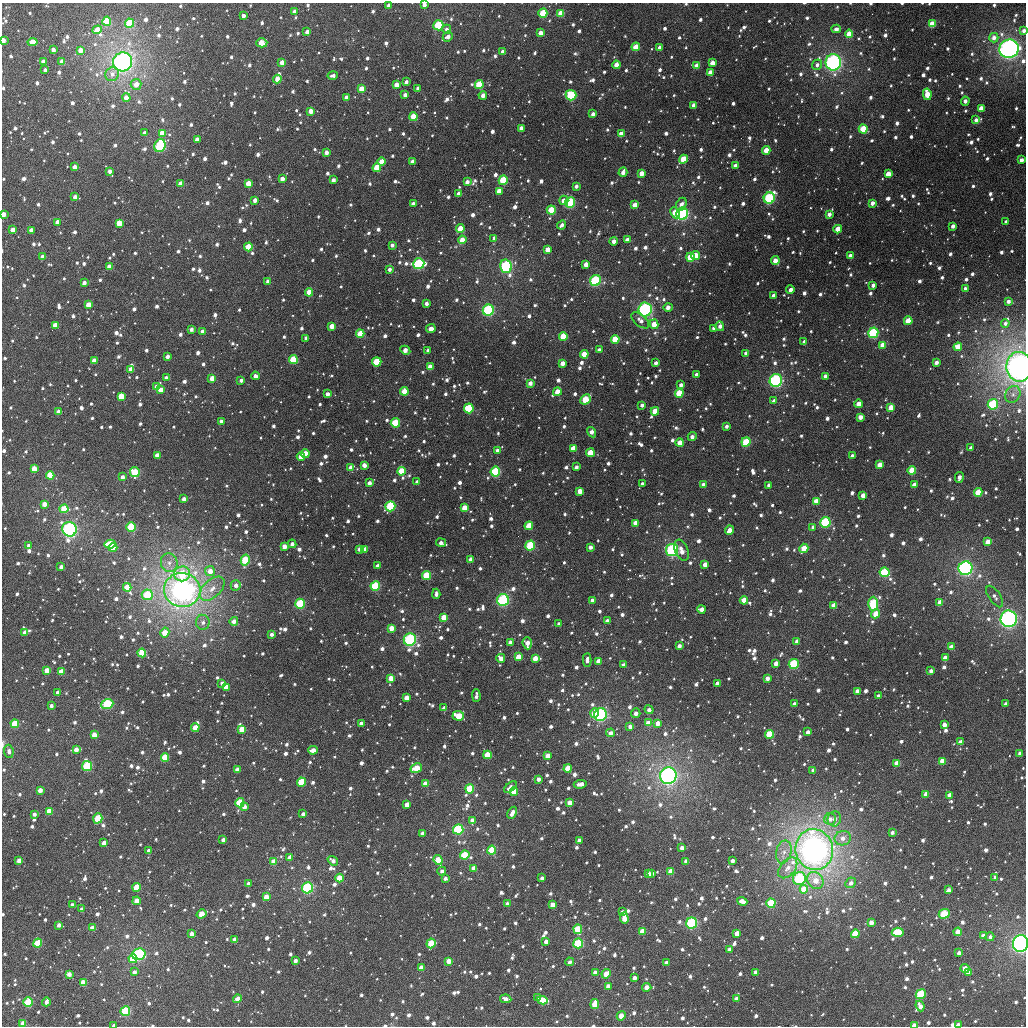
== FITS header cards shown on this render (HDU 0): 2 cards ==
NAXIS1  =                 1024
NAXIS2  =                 1024

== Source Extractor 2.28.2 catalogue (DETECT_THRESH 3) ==
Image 1024 x 1024 px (HDU 0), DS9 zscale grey, 1 PNG px = 1 image px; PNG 1028 x 1028 px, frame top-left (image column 1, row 1024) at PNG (2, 3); each listed source drawn as its Kron ellipse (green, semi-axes under 4 px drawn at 4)
Background 4390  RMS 80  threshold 241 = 3 sigma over >= 5 px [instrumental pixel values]
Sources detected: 1791; of the 1791, the 500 brightest by FLUX_AUTO listed and drawn (1291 fainter detections omitted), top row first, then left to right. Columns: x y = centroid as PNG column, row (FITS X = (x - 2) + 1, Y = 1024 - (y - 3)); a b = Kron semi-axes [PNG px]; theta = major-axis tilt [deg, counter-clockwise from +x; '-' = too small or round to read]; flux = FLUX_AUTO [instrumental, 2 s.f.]
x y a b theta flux
424 5 4 3 - 3.6e+04
389 6 4 3 - 3.3e+04
294 12 4 3 - 4.1e+04
543 13 4 4 - 2.6e+05
561 13 4 4 - 1.0e+05
244 16 4 3 - 3.0e+04
107 21 4 4 - 2.5e+05
129 23 4 4 - 2.4e+05
932 24 4 4 - 1.4e+05
438 25 5 5 - 3.2e+05
447 29 4 4 - 2.5e+04
836 29 4 4 - 2.5e+04
97 30 4 4 - 8.9e+04
1024 30 4 3 - 2.7e+04
307 32 4 3 - 3.7e+04
540 33 4 4 - 5.7e+04
849 34 4 4 - 1.0e+05
448 36 5 4 - 3.1e+04
994 38 5 4 - 3.7e+04
3 40 4 3 - 9.3e+04
32 42 5 4 - 8.4e+04
262 43 5 4 - 1.1e+05
636 47 4 4 - 9.6e+04
659 48 4 3 - 2.7e+04
1009 49 10 9 - 1.7e+06
53 50 4 3 - 3.2e+04
80 50 4 4 - 6.6e+04
503 51 3 3 - 2.5e+04
43 61 4 3 - 2.4e+04
62 62 4 3 - 6.7e+04
122 62 10 9 - 1.8e+06
282 62 4 3 - 5.5e+04
833 62 8 7 - 1.2e+06
712 63 4 4 - 6.9e+04
616 65 4 4 - 8.1e+04
817 65 5 5 - 2.4e+04
697 66 4 4 - 7.5e+04
45 70 3 3 - 2.4e+04
710 73 4 4 - 7.4e+04
112 74 7 6 - 3.2e+04
333 75 5 3 - 2.4e+04
277 79 4 4 - 8.8e+04
406 82 3 3 - 2.4e+04
136 84 5 5 - 5.8e+04
396 85 4 4 - 6.3e+04
479 85 4 4 - 2.2e+05
418 88 4 3 - 2.6e+04
361 89 4 4 - 9.2e+04
927 94 6 4 -78 1.2e+05
405 95 4 3 - 4.0e+04
483 95 4 3 - 4.1e+04
571 95 5 5 - 4.6e+05
347 97 4 4 - 4.0e+04
126 98 4 4 - 5.1e+04
965 101 4 3 - 2.9e+04
694 105 4 4 - 5.4e+04
981 108 4 4 - 8.3e+04
311 111 4 4 - 5.9e+04
593 114 4 3 - 3.0e+04
413 117 4 4 - 1.6e+05
976 120 4 4 - 2.9e+04
521 128 4 4 - 5.2e+04
863 129 4 4 - 1.8e+05
145 133 4 4 - 3.8e+04
162 133 4 4 - 8.2e+04
621 134 4 4 - 8.1e+04
197 140 4 3 - 5.7e+04
160 146 6 5 - 4.1e+05
766 150 4 4 - 1.2e+05
326 152 4 3 - 3.5e+04
683 159 4 4 - 1.7e+05
1021 160 4 3 - 3.6e+04
382 161 4 4 - 7.6e+04
413 161 4 4 - 4.0e+04
735 165 4 3 - 2.8e+04
75 167 4 4 - 4.6e+04
377 168 4 4 - 1.8e+05
110 171 4 3 - 3.0e+04
623 172 5 3 - 4.0e+04
641 173 4 4 - 6.4e+04
888 174 4 4 - 1.1e+05
282 179 3 3 - 4.5e+04
333 180 4 3 - 3.4e+04
503 180 4 4 - 2.3e+05
467 182 4 3 - 4.2e+04
180 184 4 4 - 6.2e+04
248 184 4 4 - 1.0e+05
576 186 3 3 - 2.4e+04
499 191 4 4 - 8.6e+04
458 194 4 3 - 2.7e+04
75 197 4 3 - 4.0e+04
769 198 5 5 - 4.9e+05
255 200 4 3 - 3.4e+04
564 200 5 4 - 4.7e+04
570 202 5 5 - 4.0e+05
872 203 4 3 - 3.5e+04
413 204 3 3 - 3.2e+04
681 204 7 5 62 3.4e+04
635 205 4 4 - 7.8e+04
551 210 4 4 - 1.9e+05
675 213 6 4 -65 1.1e+05
3 214 4 3 - 6.0e+04
682 214 6 6 - 8.3e+05
829 214 3 3 - 3.2e+04
57 222 4 3 - 4.5e+04
1006 222 3 3 - 2.4e+04
119 223 4 4 - 1.2e+05
562 225 5 3 - 2.5e+04
953 226 4 3 - 2.9e+04
460 229 4 4 - 1.4e+05
838 229 4 4 - 1.2e+05
12 230 4 4 - 6.0e+04
31 230 4 3 - 3.2e+04
494 238 4 3 - 2.4e+04
462 240 4 4 - 9.3e+04
627 240 4 4 - 5.3e+04
613 241 4 3 - 3.7e+04
392 245 3 3 - 2.7e+04
248 247 4 4 - 1.7e+05
548 250 4 4 - 7.2e+04
695 256 4 4 - 1.2e+05
850 256 4 3 - 4.3e+04
42 257 4 3 - 2.9e+04
690 257 4 4 - 2.2e+05
775 261 4 4 - 5.5e+04
419 264 5 5 - 5.5e+05
586 264 4 4 - 4.9e+04
506 266 7 6 - 8.8e+05
109 267 4 4 - 6.5e+04
389 269 4 3 - 2.3e+04
595 280 6 5 - 4.1e+05
268 281 3 3 - 2.8e+04
84 283 4 3 - 3.2e+04
873 285 4 3 - 3.0e+04
965 289 3 3 - 2.4e+04
790 290 4 3 - 3.2e+04
309 292 4 4 - 1.1e+05
774 296 4 4 - 4.1e+04
1008 301 3 3 - 2.9e+04
426 303 4 3 - 2.5e+04
88 305 4 4 - 7.6e+04
668 307 5 4 - 3.9e+04
645 309 7 6 - 8.1e+05
488 310 6 5 - 7.0e+05
640 320 10 5 -41 2.9e+04
908 321 4 4 - 1.3e+05
1005 323 4 4 - 2.4e+04
654 324 5 4 - 8.6e+04
55 325 4 4 - 9.9e+04
332 326 4 4 - 7.1e+04
720 326 5 4 - 3.0e+04
431 328 5 4 - 4.4e+04
714 328 4 3 - 3.1e+04
191 329 3 3 - 2.6e+04
202 331 3 3 - 2.5e+04
873 333 5 5 - 4.2e+05
360 334 4 4 - 1.3e+05
563 336 4 4 - 1.9e+05
306 338 4 3 - 2.7e+04
615 339 4 4 - 1.7e+05
804 342 4 3 - 2.5e+04
883 345 4 4 - 1.0e+05
958 347 4 4 - 1.2e+05
405 350 5 4 - 5.1e+04
428 350 3 3 - 2.4e+04
599 350 4 3 - 3.3e+04
746 353 4 3 - 4.4e+04
584 354 4 4 - 1.5e+05
167 356 4 3 - 3.2e+04
293 360 4 4 - 3.1e+05
94 361 4 4 - 7.2e+04
377 362 4 4 - 3.9e+05
936 362 4 3 - 3.2e+04
562 363 4 4 - 4.8e+04
656 363 4 3 - 2.7e+04
430 367 4 4 - 9.5e+04
1019 367 15 12 -87 2.8e+06
131 369 4 4 - 7.4e+04
696 374 3 3 - 2.4e+04
256 376 4 4 - 3.3e+04
825 376 3 3 - 2.8e+04
166 378 4 4 - 3.4e+04
212 378 4 4 - 7.1e+04
241 380 3 3 - 2.4e+04
776 381 6 6 - 7.7e+05
530 383 4 3 - 3.7e+04
681 385 4 3 - 2.9e+04
156 387 4 3 - 3.9e+04
161 390 4 4 - 7.3e+04
404 391 4 4 - 9.4e+04
557 392 4 4 - 7.7e+04
679 393 4 4 - 2.1e+05
327 394 4 4 - 3.4e+04
1013 394 9 7 59 2.9e+04
121 396 4 4 - 1.5e+05
585 399 5 4 - 1.9e+05
774 401 4 3 - 3.3e+04
858 404 4 4 - 7.9e+04
993 404 5 5 - 3.7e+05
642 405 3 3 - 2.6e+04
891 407 4 4 - 8.9e+04
469 408 5 5 - 4.9e+05
655 411 4 4 - 9.7e+04
59 412 4 4 - 6.0e+04
860 417 4 3 - 4.8e+04
221 421 4 3 - 3.3e+04
395 423 4 4 - 3.5e+05
726 426 3 3 - 2.3e+04
591 432 5 4 - 3.9e+04
692 437 4 3 - 3.3e+04
746 442 5 4 - 2.4e+05
680 443 4 4 - 8.5e+04
573 448 4 4 - 1.2e+05
971 448 4 3 - 3.0e+04
497 450 4 3 - 3.1e+04
590 453 4 4 - 1.7e+05
305 454 4 4 - 1.1e+05
157 455 4 3 - 4.6e+04
301 456 4 4 - 8.6e+04
852 456 4 3 - 3.6e+04
364 465 4 3 - 4.7e+04
880 465 4 4 - 1.0e+05
351 467 4 4 - 4.8e+04
576 467 4 3 - 2.3e+04
34 469 4 4 - 9.2e+04
912 470 4 4 - 1.8e+05
401 471 4 4 - 2.0e+05
135 472 5 4 - 2.2e+05
495 472 5 5 - 4.4e+05
50 475 4 4 - 2.0e+05
122 477 3 3 - 2.9e+04
959 477 5 3 - 3.8e+04
417 482 3 3 - 3.0e+04
369 483 4 3 - 3.5e+04
642 484 4 3 - 2.6e+04
703 485 4 3 - 2.5e+04
769 485 3 3 - 2.6e+04
914 485 4 3 - 4.3e+04
580 491 4 4 - 8.0e+04
978 492 4 4 - 1.7e+05
863 495 4 3 - 5.3e+04
184 499 3 3 - 3.8e+04
816 501 4 4 - 6.3e+04
44 504 4 4 - 5.5e+04
390 506 5 5 - 4.0e+05
465 508 4 4 - 1.4e+05
64 509 4 4 - 1.8e+05
825 522 5 5 - 4.0e+05
635 523 4 4 - 7.2e+04
529 526 4 4 - 1.2e+05
131 527 5 4 - 4.5e+05
813 527 4 3 - 2.8e+04
69 529 7 7 - 9.9e+05
730 530 4 4 - 6.9e+04
988 541 4 4 - 6.3e+04
441 543 5 3 - 3.4e+04
110 544 5 4 - 1.9e+05
292 544 4 3 - 2.5e+04
29 545 4 3 - 2.6e+04
530 545 5 4 - 2.7e+05
284 546 4 4 - 6.2e+04
590 547 3 3 - 2.9e+04
113 548 4 4 - 1.7e+05
804 548 5 4 - 1.3e+05
359 549 4 3 - 2.7e+04
365 549 4 3 - 4.2e+04
672 550 6 6 - 8.0e+05
681 550 11 6 -68 4.8e+04
471 559 4 3 - 4.3e+04
245 560 5 4 - 2.4e+05
169 563 9 8 - 4.2e+04
705 564 4 3 - 5.3e+04
378 566 4 3 - 4.0e+04
61 567 4 3 - 3.0e+04
965 568 7 7 - 1.2e+06
210 571 5 5 - 5.7e+04
885 572 5 5 - 3.7e+05
182 574 8 7 - 2.7e+05
427 575 4 4 - 2.3e+05
236 585 5 5 - 3.0e+04
375 586 5 4 - 2.7e+05
127 587 4 4 - 1.1e+05
212 589 15 8 43 6.7e+04
182 590 18 17 - 2.5e+06
436 594 5 3 - 2.3e+04
147 595 5 5 - 2.6e+05
995 597 12 5 -56 2.9e+04
503 600 6 6 - 5.1e+05
592 600 3 3 - 2.9e+04
744 600 4 4 - 1.1e+05
940 602 4 4 - 5.2e+04
300 604 5 5 - 3.2e+05
873 604 7 5 88 3.5e+05
834 606 4 4 - 9.3e+04
701 609 4 4 - 4.5e+04
876 614 5 4 - 9.4e+04
444 617 4 4 - 1.1e+05
1009 619 8 8 - 1.2e+06
234 621 4 4 - 4.1e+04
607 621 4 3 - 3.9e+04
203 622 7 7 - 2.7e+04
559 624 3 3 - 2.9e+04
391 628 4 4 - 6.0e+04
25 632 4 3 - 4.1e+04
165 633 5 4 - 8.7e+04
271 634 4 3 - 2.6e+04
410 640 6 6 - 5.6e+05
797 641 4 3 - 3.6e+04
510 643 4 4 - 5.2e+04
527 643 6 4 -85 5.4e+04
679 646 4 3 - 2.9e+04
951 647 4 4 - 5.8e+04
142 653 4 4 - 1.5e+05
518 657 4 4 - 1.2e+05
501 658 4 4 - 5.6e+04
535 658 4 4 - 7.0e+04
945 658 4 4 - 7.7e+04
587 660 7 4 87 3.3e+04
598 661 4 4 - 6.0e+04
776 663 4 3 - 4.5e+04
794 664 5 5 - 4.9e+05
623 665 4 4 - 3.3e+04
47 670 4 4 - 9.7e+04
931 671 4 3 - 3.0e+04
61 672 4 4 - 1.2e+05
391 678 4 4 - 7.8e+04
767 678 4 3 - 3.6e+04
222 683 3 3 - 2.4e+04
717 683 3 3 - 3.4e+04
226 687 4 4 - 9.5e+04
857 691 4 3 - 5.6e+04
58 692 4 3 - 3.2e+04
476 696 6 3 -89 2.4e+04
878 696 4 3 - 2.7e+04
407 698 4 4 - 6.6e+04
107 704 6 5 - 4.0e+05
794 704 3 3 - 3.0e+04
1006 704 4 3 - 2.3e+04
51 706 3 3 - 2.4e+04
444 708 4 3 - 3.6e+04
649 710 4 4 - 2.8e+04
595 713 4 4 - 1.2e+05
636 713 5 4 - 2.9e+04
600 715 6 6 - 7.3e+05
458 716 6 5 - 1.6e+05
361 723 4 3 - 3.6e+04
648 723 4 4 - 7.2e+04
658 723 4 4 - 6.3e+04
15 724 4 4 - 1.9e+05
944 724 4 4 - 4.3e+04
630 726 4 4 - 2.8e+04
195 727 4 4 - 1.0e+05
242 729 4 4 - 1.2e+05
808 732 4 3 - 3.5e+04
610 733 4 4 - 3.2e+04
770 734 4 4 - 3.2e+05
94 735 4 4 - 7.5e+04
960 742 4 4 - 4.1e+04
76 749 4 3 - 4.6e+04
313 750 5 4 - 5.5e+04
9 751 6 4 -84 2.4e+04
1020 753 4 3 - 3.9e+04
487 755 4 4 - 1.4e+05
548 756 4 4 - 6.9e+04
165 757 4 4 - 2.0e+05
942 761 4 4 - 7.8e+04
897 763 4 4 - 1.1e+05
87 766 5 5 - 2.8e+05
416 768 6 4 31 1.3e+05
568 768 4 4 - 1.5e+05
237 770 4 3 - 4.2e+04
813 770 3 3 - 2.8e+04
668 776 8 8 - 1.6e+06
538 779 3 3 - 3.2e+04
302 782 4 4 - 3.1e+05
425 784 4 4 - 6.3e+04
580 784 6 3 6 4.9e+04
510 787 7 4 41 4.3e+04
470 789 4 4 - 2.3e+05
40 790 3 3 - 4.6e+04
514 791 4 4 - 1.2e+05
926 794 4 4 - 7.3e+04
950 795 4 4 - 6.4e+04
240 803 5 4 - 2.3e+05
570 803 4 4 - 8.5e+04
407 804 4 3 - 4.9e+04
244 807 4 4 - 2.9e+04
49 811 4 4 - 9.6e+04
512 813 6 4 61 4.0e+04
34 814 3 3 - 2.6e+04
303 814 3 3 - 3.1e+04
98 818 5 4 - 2.2e+05
830 819 6 6 - 3.7e+04
834 819 7 6 - 3.1e+04
472 820 4 3 - 3.7e+04
458 829 5 5 - 5.0e+05
892 832 3 3 - 2.4e+04
422 833 3 3 - 2.5e+04
843 838 8 7 - 4.3e+04
223 840 3 3 - 2.7e+04
579 840 3 3 - 2.8e+04
104 843 4 3 - 4.9e+04
682 848 4 4 - 4.0e+04
492 850 4 4 - 2.1e+05
814 850 20 18 -74 3.1e+06
149 851 4 3 - 3.3e+04
784 852 11 7 76 4.4e+04
465 855 4 4 - 2.1e+05
289 858 4 3 - 3.7e+04
19 860 4 4 - 5.3e+04
438 860 5 4 - 1.5e+05
333 861 6 4 -35 3.4e+04
686 861 3 3 - 4.0e+04
732 861 3 3 - 2.9e+04
274 862 4 4 - 7.5e+04
474 868 4 4 - 4.9e+04
788 868 12 7 50 4.8e+04
442 871 4 3 - 2.5e+04
671 872 4 4 - 9.7e+04
648 873 4 3 - 3.2e+04
651 873 4 3 - 3.2e+04
995 877 3 3 - 2.7e+04
339 878 4 4 - 1.3e+05
445 878 4 3 - 2.3e+04
542 878 3 3 - 2.4e+04
799 879 7 6 - 3.7e+05
815 880 9 7 -50 7.6e+04
851 883 5 5 - 2.7e+04
248 884 3 3 - 3.0e+04
137 887 4 4 - 1.8e+05
307 888 5 5 - 6.0e+05
804 889 4 4 - 1.3e+05
948 890 4 3 - 2.9e+04
266 897 4 4 - 8.6e+04
137 901 4 4 - 8.3e+04
742 901 5 4 - 5.3e+04
771 903 5 4 - 2.4e+05
507 904 4 3 - 3.6e+04
72 905 4 3 - 4.2e+04
553 905 4 4 - 6.2e+04
82 909 3 3 - 2.4e+04
622 912 3 3 - 2.5e+04
201 914 5 4 - 1.2e+05
944 914 5 4 - 2.4e+05
624 918 6 4 -85 8.0e+04
871 922 4 4 - 5.6e+04
692 923 5 5 - 5.2e+05
59 925 4 3 - 3.1e+04
92 928 4 4 - 4.9e+04
578 929 5 4 - 2.4e+05
642 931 4 4 - 9.5e+04
898 932 6 4 4 2.4e+05
958 932 4 4 - 9.5e+04
737 933 4 4 - 9.2e+04
192 934 4 4 - 7.1e+04
855 934 4 4 - 2.2e+05
983 936 4 3 - 3.1e+04
990 937 4 3 - 2.7e+04
235 940 4 4 - 7.4e+04
546 941 4 3 - 4.1e+04
38 943 4 4 - 1.8e+05
431 943 5 4 - 1.7e+05
578 943 5 5 - 3.8e+05
1021 943 8 7 - 1.2e+06
730 949 4 4 - 4.4e+04
959 953 3 3 - 3.5e+04
139 954 7 5 17 8.8e+05
133 959 4 4 - 1.9e+05
295 961 3 3 - 2.9e+04
449 961 4 4 - 6.9e+04
569 962 4 4 - 2.4e+04
666 962 3 3 - 2.3e+04
421 968 4 4 - 9.2e+04
965 968 5 4 - 7.9e+04
134 972 4 3 - 3.0e+04
595 972 4 4 - 4.5e+04
755 972 4 3 - 3.5e+04
969 972 4 4 - 7.6e+04
69 974 4 4 - 3.9e+04
606 974 5 4 - 9.9e+04
634 978 4 3 - 3.2e+04
83 983 4 4 - 1.4e+05
608 986 4 3 - 5.2e+04
647 987 4 4 - 5.9e+04
921 994 5 4 - 2.9e+05
538 997 4 3 - 2.7e+04
736 998 4 4 - 4.9e+04
237 999 4 3 - 5.0e+04
506 999 5 4 - 3.9e+04
542 1000 5 4 - 1.5e+05
28 1002 5 4 - 2.4e+05
46 1002 5 3 - 3.6e+04
595 1004 5 4 - 1.4e+05
920 1006 5 4 - 4.9e+04
125 1011 5 5 - 3.3e+05
621 1016 5 4 - 8.3e+04
23 1023 4 3 - 7.8e+04
114 1025 3 3 - 2.4e+04
914 1025 4 3 - 5.8e+04
958 1025 3 3 - 4.3e+04
At the frame edge (FLAGS 8, measured only in part): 11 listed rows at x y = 424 5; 389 6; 1024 30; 3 40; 3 214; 1019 367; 1021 943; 23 1023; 114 1025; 914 1025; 958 1025
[1291 fainter detections neither listed nor drawn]

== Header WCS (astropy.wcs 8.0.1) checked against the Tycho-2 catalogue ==
Header WCS as astropy/WCSLIB reads it (applying the file's SIP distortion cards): RA---TAN-SIP/DEC--TAN-SIP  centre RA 13:34:59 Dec +87:05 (203.74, +87.09 deg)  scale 8.67 arcsec/px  FOV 148.0' x 148.0'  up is +176 deg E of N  parity flipped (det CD > 0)
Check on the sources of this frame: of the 60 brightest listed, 60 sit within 12.4 arcsec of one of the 180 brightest Tycho-2 stars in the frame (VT <= 11.42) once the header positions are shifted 1.22 arcsec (1.12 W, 0.48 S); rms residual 4.14 arcsec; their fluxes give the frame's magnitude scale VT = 23.68 - 2.5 log10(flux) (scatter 0.30 mag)
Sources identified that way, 248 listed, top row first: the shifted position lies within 12.4 arcsec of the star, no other Tycho-2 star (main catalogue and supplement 1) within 24.8 arcsec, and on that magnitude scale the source's flux lands within +1.5 / -3 mag of the star's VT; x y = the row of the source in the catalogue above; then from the Tycho-2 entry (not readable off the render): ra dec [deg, ICRS J2000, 3 dp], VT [Tycho-2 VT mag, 2 dp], TYC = Tycho-2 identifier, HIP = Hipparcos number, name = IAU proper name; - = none
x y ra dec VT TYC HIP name
424 5 208.001 +85.867 12.54 4637-1043-1 - -
294 12 212.359 +85.871 12.45 4638-1743-1 - -
543 13 204.018 +85.877 10.54 4637-531-1 - -
561 13 203.422 +85.874 11.64 4637-980-1 - -
107 21 218.589 +85.836 10.95 4638-377-1 - -
129 23 217.862 +85.850 10.45 4638-1003-1 - -
932 24 191.322 +85.733 11.07 4637-711-1 - -
97 30 218.954 +85.852 11.81 4638-1059-1 - -
849 34 193.857 +85.809 11.32 4637-1110-1 - -
32 42 221.170 +85.848 12.11 4638-369-1 - -
262 43 213.552 +85.939 11.76 4638-1727-1 - -
636 47 200.781 +85.935 11.41 4637-913-1 - -
1009 49 188.714 +85.732 7.24 4637-942-1 61396 -
62 62 220.327 +85.910 11.86 4638-205-1 - -
282 62 212.909 +85.991 12.36 4638-1398-1 - -
833 62 194.130 +85.884 7.86 4637-633-1 63163 -
616 65 201.377 +85.984 11.54 4637-959-1 - -
697 66 198.647 +85.959 11.68 4637-1159-1 - -
710 73 198.146 +85.970 12.10 4637-617-1 - -
277 79 213.115 +86.030 11.96 4638-1603-1 - -
136 84 218.002 +85.998 12.11 4638-199-1 - -
396 85 208.972 +86.058 11.95 4637-873-1 - -
479 85 206.081 +86.056 10.58 4637-736-1 - -
361 89 210.200 +86.066 11.41 4638-1396-1 - -
571 95 202.834 +86.068 9.88 4637-565-1 - -
311 111 212.035 +86.113 11.73 4638-1442-1 - -
413 117 208.384 +86.136 11.05 4637-631-1 - -
521 128 204.504 +86.157 12.69 4637-808-1 - -
863 129 192.570 +86.022 10.76 4637-752-1 - -
162 133 217.385 +86.124 11.80 4638-1478-1 - -
160 146 217.541 +86.154 9.56 4638-1582-1 70920 -
766 150 195.704 +86.128 11.88 4637-800-1 - -
326 152 211.566 +86.215 12.67 4638-1411-1 - -
683 159 198.559 +86.186 11.28 4637-817-1 - -
382 161 209.562 +86.243 11.50 4637-541-1 - -
735 165 196.681 +86.179 13.06 4637-509-1 - -
377 168 209.748 +86.257 11.20 4641-31-1 - -
888 174 191.281 +86.110 11.44 4637-1256-1 - -
282 179 213.266 +86.270 12.12 4642-205-1 - -
503 180 205.061 +86.284 10.40 4641-34-1 - -
467 182 206.401 +86.292 12.12 4641-8-1 - -
180 184 217.018 +86.252 12.13 4642-208-1 - -
248 184 214.522 +86.273 11.59 4642-224-1 - -
769 198 195.216 +86.238 9.50 4637-1298-1 - -
570 202 202.502 +86.325 9.69 4641-30-1 65864 -
413 204 208.416 +86.346 12.34 4641-32-1 - -
635 205 200.079 +86.313 11.70 4641-43-1 - -
551 210 203.186 +86.348 10.69 4641-23-1 - -
675 213 198.554 +86.316 11.87 4641-58-1 - -
682 214 198.272 +86.316 8.82 4641-107-1 64486 -
57 222 221.767 +86.284 12.65 4642-81-1 - -
119 223 219.519 +86.319 11.29 4642-230-1 - -
460 229 206.607 +86.405 11.32 4641-10-1 - -
838 229 192.487 +86.271 11.82 4641-119-1 - -
462 240 206.528 +86.432 11.46 4641-21-1 - -
248 247 214.805 +86.425 10.99 4642-221-1 - -
548 250 203.195 +86.443 12.07 4641-820-1 - -
695 256 197.499 +86.410 11.24 4641-83-1 - -
690 257 197.675 +86.417 10.81 4641-38-1 - -
419 264 208.213 +86.490 9.39 4641-690-1 - -
506 266 204.770 +86.491 8.94 4641-709-1 - -
109 267 220.218 +86.417 11.93 4642-195-1 - -
595 280 201.209 +86.506 9.55 4641-782-1 - -
309 292 212.610 +86.548 11.60 4642-863-1 - -
88 305 221.345 +86.495 11.72 4642-211-1 - -
645 309 199.099 +86.559 8.53 4641-775-1 - -
488 310 205.389 +86.599 9.27 4641-770-1 - -
908 321 188.906 +86.431 11.34 4641-71-1 - -
654 324 198.646 +86.590 11.56 4641-704-1 - -
55 325 222.810 +86.523 11.64 4642-176-1 - -
873 333 190.052 +86.486 9.50 4641-674-1 - -
360 334 210.638 +86.656 10.79 4642-848-1 - -
563 336 202.263 +86.648 11.11 4641-695-1 - -
615 339 200.117 +86.640 10.80 4641-763-1 - -
958 347 186.752 +86.449 11.26 4641-116-1 - -
405 350 208.794 +86.698 12.41 4641-826-1 - -
584 354 201.300 +86.686 11.45 4641-824-1 - -
293 360 213.487 +86.706 10.56 4642-856-1 - -
94 361 221.656 +86.629 11.40 4642-295-1 - -
377 362 209.992 +86.725 11.15 4641-735-1 - -
562 363 202.170 +86.713 12.35 4641-821-1 - -
430 367 207.738 +86.739 12.39 4641-721-1 - -
1019 367 184.214 +86.436 6.38 4641-817-1 59879 -
131 369 220.257 +86.670 11.62 4642-277-1 - -
166 378 218.875 +86.707 12.37 4642-831-1 - -
776 381 193.282 +86.662 8.67 4641-784-1 - -
530 383 203.453 +86.768 12.47 4641-688-1 - -
404 391 208.842 +86.797 11.40 4641-693-1 - -
557 392 202.263 +86.782 11.85 4641-794-1 - -
679 393 197.104 +86.743 11.03 4641-739-1 - -
121 396 220.892 +86.728 11.10 4642-805-1 - -
585 399 201.024 +86.794 10.61 4641-746-1 - -
858 404 189.723 +86.659 11.53 4641-717-1 - -
993 404 184.613 +86.545 9.72 4641-702-1 - -
891 407 188.415 +86.642 11.55 4641-774-1 - -
469 408 206.038 +86.837 10.49 4641-733-1 - -
655 411 197.988 +86.797 11.45 4641-767-1 - -
860 417 189.480 +86.688 11.85 4641-827-1 - -
395 423 209.263 +86.873 10.42 4641-167-1 - -
746 442 193.835 +86.824 10.42 4641-777-1 - -
680 443 196.672 +86.860 11.29 4641-684-1 - -
573 448 201.300 +86.914 11.84 4641-679-1 - -
590 453 200.510 +86.919 11.20 4641-678-1 - -
305 454 213.364 +86.935 11.47 4642-665-1 - -
301 456 213.563 +86.941 12.22 4642-457-1 - -
351 467 211.348 +86.976 12.36 4642-438-1 - -
912 470 186.666 +86.766 10.79 4641-716-1 - -
401 471 209.026 +86.990 11.02 4641-671-1 - -
135 472 221.043 +86.913 10.71 4642-573-1 - -
495 472 204.721 +86.986 9.92 4641-131-1 - -
50 475 224.719 +86.868 10.83 4642-622-1 - -
417 482 208.316 +87.016 12.53 4641-637-1 - -
580 491 200.772 +87.014 12.06 4641-669-1 - -
978 492 183.695 +86.754 10.70 4641-683-1 - -
816 501 190.164 +86.914 11.89 4641-760-1 - -
390 506 209.579 +87.074 9.92 4641-625-1 - -
465 508 206.071 +87.077 11.39 4641-594-1 - -
64 509 224.553 +86.955 10.91 4642-417-1 - -
825 522 189.471 +86.955 9.67 4641-680-1 - -
635 523 197.978 +87.070 11.94 4641-508-1 - -
529 526 202.977 +87.111 11.11 4641-523-1 - -
131 527 221.785 +87.040 10.21 4642-720-1 - -
69 529 224.592 +87.006 8.16 4642-709-1 73264 -
988 541 182.432 +86.851 12.12 4641-715-1 - -
441 543 207.177 +87.162 12.72 4641-534-1 - -
110 544 222.953 +87.067 10.78 4642-514-1 - -
530 545 202.833 +87.157 10.03 4641-532-1 - -
284 546 214.787 +87.152 11.88 4642-588-1 - -
804 548 190.028 +87.031 11.09 4641-762-1 - -
672 550 196.030 +87.115 8.93 4641-512-1 63762 -
245 560 216.753 +87.171 10.42 4642-472-1 - -
965 568 182.817 +86.932 8.16 4641-692-1 59415 -
210 571 218.551 +87.184 11.76 4642-681-1 - -
885 572 186.127 +87.019 10.03 4641-756-1 - -
182 574 219.903 +87.177 10.91 4642-474-1 - -
427 575 207.862 +87.241 10.58 4641-393-1 - -
375 586 210.447 +87.264 10.03 4642-542-1 - -
127 587 222.684 +87.178 11.21 4642-549-1 - -
182 590 220.076 +87.215 7.04 4642-648-1 71725 -
147 595 221.810 +87.208 10.29 4642-580-1 - -
503 600 203.955 +87.293 9.11 4641-478-1 - -
744 600 192.044 +87.193 11.54 4641-460-1 - -
940 602 183.217 +87.032 11.98 4641-731-1 - -
300 604 214.343 +87.293 9.96 4642-341-1 - -
873 604 186.085 +87.098 10.20 4641-504-1 - -
876 614 185.795 +87.120 11.83 4641-620-1 - -
444 617 206.965 +87.342 11.56 4641-428-1 - -
391 628 209.695 +87.367 12.20 4641-565-1 - -
165 633 221.401 +87.306 11.60 4642-652-1 - -
410 640 208.740 +87.396 9.18 4641-387-1 67951 -
142 653 222.802 +87.340 10.80 4642-677-1 - -
501 658 203.833 +87.435 11.84 4641-198-1 - -
535 658 202.018 +87.427 11.81 4641-446-1 - -
598 661 198.632 +87.413 11.96 4641-140-1 - -
794 664 188.695 +87.303 9.79 4641-388-1 - -
623 665 197.282 +87.412 12.66 4641-315-1 - -
47 670 227.757 +87.313 11.25 4642-398-1 - -
61 672 227.083 +87.327 11.62 4642-454-1 - -
717 683 192.198 +87.403 12.19 4641-372-1 - -
857 691 185.158 +87.309 11.47 4641-296-1 - -
407 698 208.971 +87.535 11.48 4641-401-1 - -
107 704 225.291 +87.436 9.59 4642-521-1 - -
595 713 198.374 +87.538 11.44 4641-591-1 - -
600 715 198.035 +87.539 8.63 4641-561-1 - -
458 716 206.014 +87.579 11.38 4641-553-1 - -
361 723 211.593 +87.593 12.55 4642-683-1 - -
648 723 195.311 +87.537 11.81 4641-310-1 - -
658 723 194.792 +87.532 12.03 4641-465-1 - -
15 724 230.317 +87.405 10.95 4642-657-1 - -
195 727 220.964 +87.546 11.14 4642-367-1 - -
242 729 218.395 +87.572 11.08 4642-296-1 - -
770 734 188.665 +87.482 10.59 4641-636-1 - -
94 735 226.485 +87.497 11.63 4642-343-1 - -
960 742 179.247 +87.311 12.21 4640-117-1 - -
76 749 227.703 +87.515 12.42 4642-466-1 - -
313 750 214.494 +87.647 11.95 4642-562-1 - -
487 755 204.218 +87.669 10.88 4641-552-1 - -
548 756 200.668 +87.656 12.01 4641-583-1 - -
165 757 223.036 +87.598 11.06 4642-814-1 - -
942 761 179.589 +87.372 11.42 4640-136-1 - -
897 763 181.680 +87.427 11.24 4641-201-1 - -
87 766 227.434 +87.562 9.90 4642-254-1 - -
416 768 208.419 +87.705 11.06 4641-496-1 - -
568 768 199.390 +87.680 11.29 4641-375-1 - -
668 776 193.484 +87.648 7.64 4641-226-1 62945 -
302 782 215.407 +87.721 10.53 4642-419-1 - -
425 784 207.894 +87.743 11.60 4641-273-1 - -
470 789 205.168 +87.753 10.38 4641-221-1 - -
40 790 230.414 +87.576 11.73 4642-470-1 - -
514 791 202.444 +87.752 10.97 4641-313-1 - -
926 794 179.514 +87.461 11.96 4640-157-1 - -
240 803 219.338 +87.745 10.21 4642-483-1 - -
570 803 198.953 +87.761 11.60 4641-179-1 - -
49 811 230.390 +87.631 11.36 4642-392-1 - -
303 814 215.583 +87.797 12.19 4642-776-1 - -
98 818 227.862 +87.690 10.41 4642-786-1 - -
458 829 205.773 +87.852 9.53 4641-519-1 - -
492 850 203.521 +87.897 10.61 4641-264-1 - -
814 850 183.835 +87.700 6.30 4641-778-1 59767 -
465 855 205.277 +87.913 10.61 4641-261-1 - -
19 860 233.208 +87.711 12.17 4642-570-1 - -
438 860 207.051 +87.926 11.23 4641-348-1 - -
686 861 191.016 +87.835 12.50 4641-576-1 - -
274 862 217.910 +87.900 12.02 4642-745-1 - -
474 868 204.635 +87.943 12.07 4641-370-1 - -
671 872 191.762 +87.870 11.28 4641-357-1 - -
995 877 173.875 +87.546 12.38 4640-109-1 - -
339 878 213.705 +87.960 11.24 4642-484-1 - -
799 879 183.951 +87.779 9.71 4641-235-1 - -
137 887 227.015 +87.877 11.34 4642-837-1 - -
307 888 215.938 +87.975 9.09 4642-312-1 70360 -
804 889 183.411 +87.798 11.33 4641-379-1 - -
266 897 218.807 +87.981 11.40 4642-563-1 - -
771 903 184.958 +87.860 10.27 4641-587-1 - -
553 905 198.999 +88.010 11.78 4641-188-1 - -
201 914 223.404 +87.985 11.58 4642-244-1 - -
944 914 175.164 +87.687 10.19 4640-116-1 - -
624 918 193.933 +88.009 11.63 4641-492-1 - -
692 923 189.427 +87.973 9.11 4641-299-1 - -
578 929 196.968 +88.058 10.90 4641-152-1 - -
642 931 192.501 +88.027 11.34 4641-219-1 - -
898 932 176.952 +87.783 10.41 4640-79-1 - -
958 932 173.891 +87.705 11.34 4640-141-1 - -
855 934 179.248 +87.838 10.72 4640-115-1 - -
38 943 234.403 +87.910 10.71 4642-363-1 - -
431 943 207.461 +88.128 10.78 4645-213-1 - -
578 943 196.742 +88.091 9.80 4641-150-1 64009 -
1021 943 170.450 +87.638 7.48 4640-311-1 55483 -
730 949 186.343 +88.001 12.05 4641-323-1 - -
139 954 228.353 +88.031 9.30 4642-453-1 - -
133 959 228.892 +88.036 10.81 4642-581-1 - -
965 968 172.271 +87.767 12.21 4640-125-1 - -
595 972 195.064 +88.151 12.11 4645-65-1 - -
755 972 184.071 +88.027 12.66 4641-537-1 - -
606 974 194.245 +88.148 11.47 4645-157-1 - -
83 983 232.769 +88.043 11.09 4642-496-1 - -
608 986 193.888 +88.176 11.87 4645-212-1 - -
647 987 191.070 +88.154 12.01 4645-57-1 - -
921 994 173.601 +87.879 9.98 4640-175-1 - -
538 997 199.004 +88.236 12.27 4645-52-1 - -
542 1000 198.616 +88.241 11.40 4645-291-1 - -
28 1002 236.823 +88.025 10.18 4642-460-1 - -
46 1002 235.701 +88.045 12.13 4642-337-1 - -
595 1004 194.538 +88.226 11.09 4645-123-1 - -
125 1011 230.797 +88.147 9.71 4646-36-1 - -
621 1016 192.326 +88.237 11.78 4645-294-1 - -
23 1023 237.886 +88.064 11.52 4642-409-1 - -
914 1025 172.771 +87.950 11.75 4640-124-1 - -